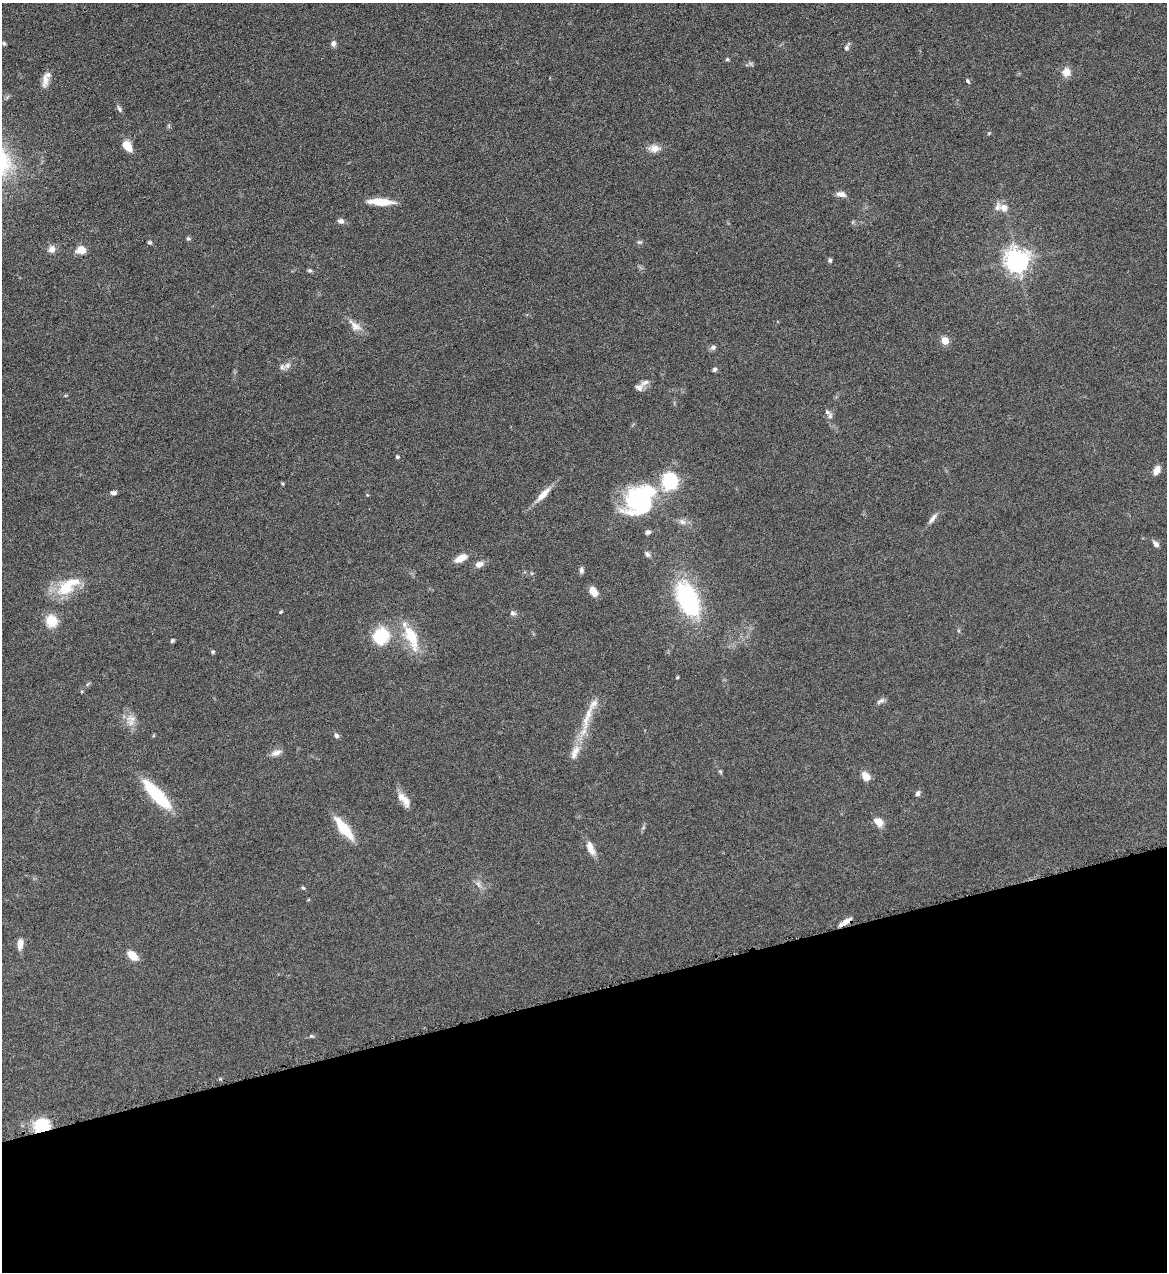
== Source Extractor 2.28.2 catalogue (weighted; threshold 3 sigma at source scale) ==
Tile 14 of 4 x 4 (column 2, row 4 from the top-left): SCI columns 1428-2592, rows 2-1271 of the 5065 x 5080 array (HDU 1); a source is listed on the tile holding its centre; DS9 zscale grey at full resolution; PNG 1169 x 1274 px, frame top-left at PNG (2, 3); no overlay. Shown black and unused: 22% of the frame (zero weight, under 4 of 8 exposures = <1% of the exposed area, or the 3 px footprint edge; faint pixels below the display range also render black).
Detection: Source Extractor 2.28.2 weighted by HDU 2 'WHT'; one run over the whole footprint, this tile lists its part. Background 0.0459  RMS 0.0034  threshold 0.0141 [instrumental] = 3 sigma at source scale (4.09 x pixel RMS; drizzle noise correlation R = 1.36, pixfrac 0.8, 0.05/0.05 arcsec/px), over >= 5 px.
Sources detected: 84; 1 inside a brighter object's white glare — not listed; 6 inside a brighter listed object's ellipse — not listed separately; the other 77 listed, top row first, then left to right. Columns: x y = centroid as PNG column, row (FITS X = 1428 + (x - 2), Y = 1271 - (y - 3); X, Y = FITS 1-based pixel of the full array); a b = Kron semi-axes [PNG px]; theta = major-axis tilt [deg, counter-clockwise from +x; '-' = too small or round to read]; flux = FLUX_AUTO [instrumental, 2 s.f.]
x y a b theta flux
4 43 5 4 - 0.44
333 43 8 6 -88 1.1
846 48 8 6 79 0.8
727 59 5 4 - 0.39
1066 72 10 10 - 3
45 81 19 8 86 2.4
968 81 7 4 -55 0.51
119 109 9 5 -57 0.78
989 133 4 3 - 0.3
127 146 13 8 -57 4.2
654 149 14 9 6 2.6
841 194 11 6 -8 1.9
380 202 28 7 -3 6.3
1004 208 12 10 -38 2.4
340 221 7 6 - 1.3
188 239 6 5 - 0.52
149 242 5 4 - 0.57
639 242 6 5 - 0.53
52 249 11 9 60 1.7
81 250 9 7 4 4
830 260 6 5 - 0.72
1017 260 8 7 - 290
310 270 6 5 - 0.53
355 326 20 10 -42 3.1
945 341 5 5 - 7.5
713 347 7 6 - 0.95
287 365 13 7 33 1.7
714 369 5 5 - 0.75
645 383 15 6 27 1.5
827 412 10 6 -51 1.1
397 457 4 4 - 0.52
1157 470 10 6 65 2.4
670 481 9 8 - 44
282 484 5 3 - 0.34
113 493 7 5 7 0.9
543 494 25 8 47 3.6
367 495 4 3 - 0.27
641 500 37 30 45 31
933 518 16 5 52 1.5
682 522 10 7 -29 1.5
648 532 6 5 - 0.93
1156 544 9 5 -49 1.2
647 554 9 5 -50 0.84
461 558 14 7 26 3.7
479 564 12 8 24 1.7
581 570 8 5 -89 0.89
65 588 27 20 28 9.6
594 592 11 7 -60 3.1
687 599 38 20 -65 34
281 612 5 4 - 0.33
512 613 7 6 - 0.81
51 621 11 10 - 7
381 636 21 19 48 11
411 637 34 13 -68 11
172 641 5 4 - 0.5
213 652 5 5 - 0.52
677 677 3 3 - 0.37
881 701 12 5 31 0.97
587 716 45 9 72 7.4
131 719 16 9 -12 2.6
336 736 7 6 - 0.76
276 753 14 7 24 1.8
720 772 6 4 -44 0.44
866 776 10 7 -54 3.1
918 793 8 6 59 0.81
157 795 36 11 -47 19
405 800 20 9 -70 3.1
879 822 11 7 -41 3.2
344 828 26 8 -51 10
591 848 18 8 -67 2.9
478 884 8 6 -68 1.1
303 888 6 4 -40 0.41
845 922 15 5 33 2.5
20 944 13 7 83 2.3
132 955 11 7 -42 4.5
311 1036 6 5 - 0.48
42 1125 17 14 12 11
Overlapping masked pixels (flux is a lower limit): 2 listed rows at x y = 845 922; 42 1125